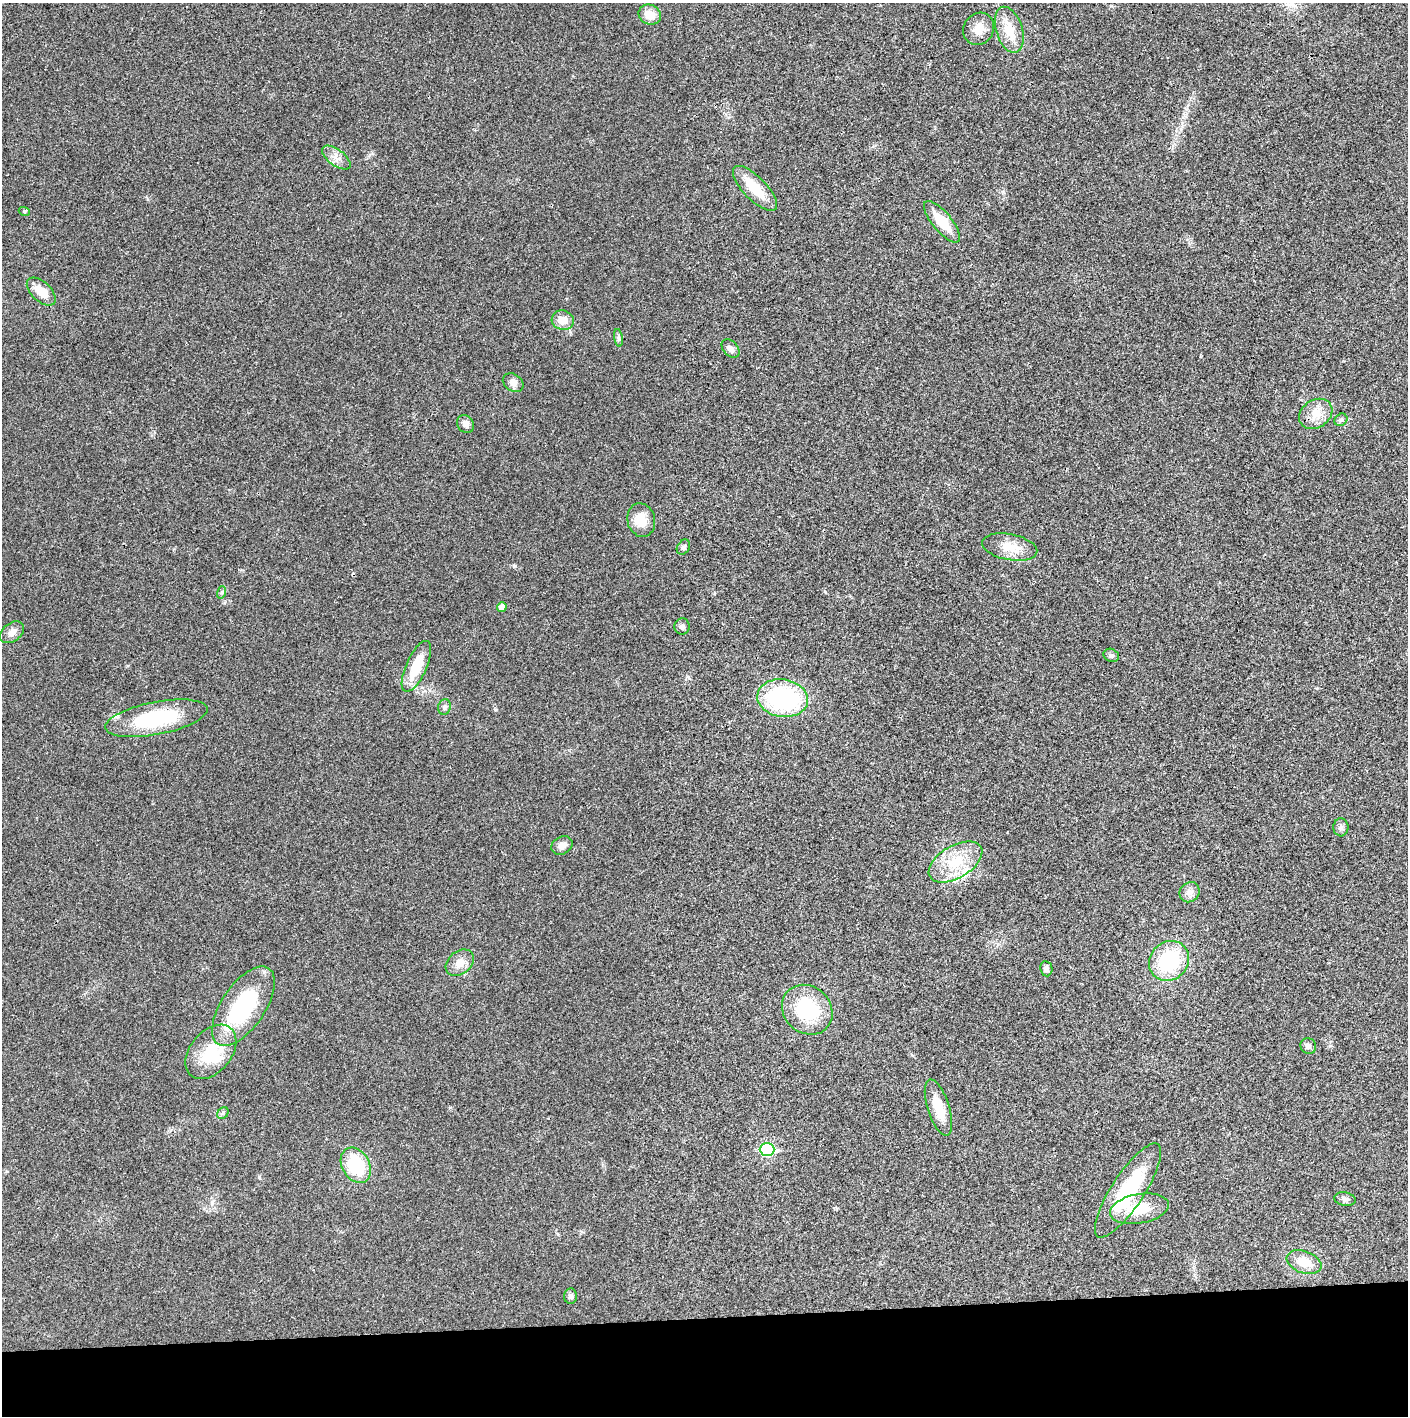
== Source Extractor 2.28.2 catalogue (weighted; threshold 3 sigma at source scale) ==
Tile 8 of 3 x 3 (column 2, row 3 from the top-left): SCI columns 1423-2828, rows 5-1418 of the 4234 x 4247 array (HDU 1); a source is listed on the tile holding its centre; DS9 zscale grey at full resolution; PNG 1410 x 1418 px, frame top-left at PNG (2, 3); each listed source drawn as its Kron ellipse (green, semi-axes under 4 px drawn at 4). Shown black and unused: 7% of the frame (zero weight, under 3 of 4 exposures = <1% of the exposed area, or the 3 px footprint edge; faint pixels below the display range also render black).
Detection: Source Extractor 2.28.2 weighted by HDU 2 'WHT'; one run over the whole footprint, this tile lists its part. Background 0.0193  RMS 0.005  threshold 0.0224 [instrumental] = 3 sigma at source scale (4.5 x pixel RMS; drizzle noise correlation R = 1.50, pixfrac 1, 0.05/0.05 arcsec/px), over >= 5 px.
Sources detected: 49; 1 inside a brighter object's white glare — neither listed nor drawn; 1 inside a brighter listed object's ellipse — not listed separately; the other 47 listed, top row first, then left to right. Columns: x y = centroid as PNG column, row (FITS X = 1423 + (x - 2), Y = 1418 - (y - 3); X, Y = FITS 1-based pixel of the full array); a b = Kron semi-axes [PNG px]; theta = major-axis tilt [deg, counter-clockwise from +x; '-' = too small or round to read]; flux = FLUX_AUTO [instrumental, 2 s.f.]
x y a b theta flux
650 14 11 9 -23 6.3
979 29 17 15 53 5.9
1009 30 24 13 -72 10
336 158 16 8 -37 3.7
755 188 29 11 -46 13
24 211 5 3 - 0.55
942 222 26 9 -50 12
41 291 18 9 -43 8.1
563 320 11 9 -22 5
618 338 9 4 -81 1.1
731 349 10 7 -47 2.3
513 383 11 8 -35 2.7
1316 414 18 14 35 7
1341 420 7 5 42 1.1
465 424 9 8 - 2.7
641 520 17 13 -75 8.1
683 547 8 6 58 1.3
1010 547 28 13 -11 8.9
222 592 6 4 72 0.75
502 607 5 5 - 3.9
682 627 8 7 - 1.7
12 632 13 9 38 3.4
1111 655 8 6 -26 1.2
416 666 27 10 66 14
783 698 25 18 -9 61
444 707 8 6 78 1.3
156 718 52 16 11 39
1341 827 9 7 88 1.7
562 845 11 8 29 2.9
955 862 29 16 31 17
1190 892 11 9 48 2.8
1169 961 21 19 43 31
460 963 15 11 38 4.8
1046 969 7 6 - 1.8
243 1006 46 21 56 46
807 1010 27 23 -42 32
1308 1046 8 7 - 1.9
211 1052 31 20 50 21
938 1107 29 11 -72 9.7
223 1113 6 5 - 0.87
767 1149 7 6 - 46
356 1165 19 13 -60 25
1128 1190 55 16 57 38
1345 1199 11 6 -11 1.8
1139 1209 30 14 10 14
1304 1262 18 11 -20 8.8
571 1296 7 6 - 1.4
Unlisted compact peaks at least as high as the median listed source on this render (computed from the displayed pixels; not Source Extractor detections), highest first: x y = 514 566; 259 1177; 825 592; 495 709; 127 666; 570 332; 224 603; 450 1107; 688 677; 1317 688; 1003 192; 1186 109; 714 593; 174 549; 581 1232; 1330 1046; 1007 832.